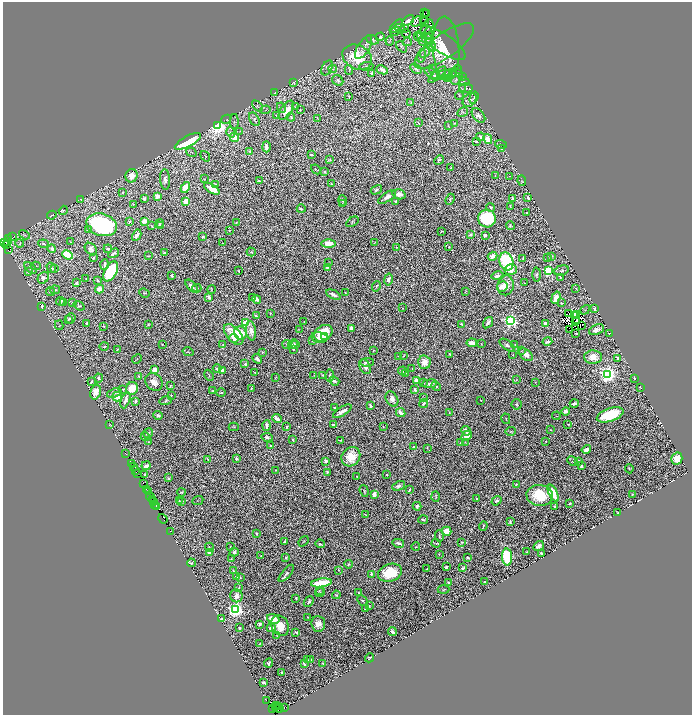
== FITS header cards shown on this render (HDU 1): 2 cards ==
NAXIS1  =                 1379
NAXIS2  =                 1425

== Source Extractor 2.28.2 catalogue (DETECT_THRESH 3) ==
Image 1379 x 1425 px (HDU 1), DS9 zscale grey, zoomed out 1/2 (1 PNG px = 2 x 2 image px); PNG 694 x 717 px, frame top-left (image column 2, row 1425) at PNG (3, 2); each listed source drawn as its Kron ellipse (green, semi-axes under 4 px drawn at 4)
Background 1.35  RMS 0.023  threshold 0.0698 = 3 sigma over >= 5 px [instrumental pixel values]
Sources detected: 860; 98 cannot appear on this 1/2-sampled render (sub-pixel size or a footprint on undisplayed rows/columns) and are neither listed nor drawn; of the other 762, the 500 brightest by FLUX_AUTO listed and drawn (262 fainter detections omitted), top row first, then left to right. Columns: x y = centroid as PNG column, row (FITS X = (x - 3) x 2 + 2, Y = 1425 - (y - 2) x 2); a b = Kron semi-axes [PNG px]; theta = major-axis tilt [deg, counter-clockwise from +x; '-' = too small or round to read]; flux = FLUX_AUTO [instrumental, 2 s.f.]
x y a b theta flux
424 12 2 1 - 130
426 13 2 1 - 270
424 19 2 1 - 4
408 21 7 4 34 45
416 22 6 3 44 5.7
425 22 2 1 - 3.7
396 26 8 4 46 5.7
427 27 8 5 57 11
400 28 5 3 - 5.4
405 29 4 2 - 3.8
395 31 5 3 - 7.1
406 33 4 2 - 3.4
428 34 6 4 85 9.7
380 37 4 3 - 17
419 37 5 4 - 6.8
422 37 6 2 -40 6.6
372 40 7 3 -22 6.6
425 40 7 6 - 21
390 41 4 4 - 5.2
407 42 4 2 - 2.8
443 43 27 9 -34 110
431 45 7 4 -71 16
444 46 35 12 35 170
364 47 13 6 57 27
401 47 6 3 -47 4.7
446 49 32 13 -86 140
425 52 6 3 50 9.5
422 56 7 3 75 7.1
357 57 15 12 -28 150
366 66 7 3 4 6.1
327 68 8 5 63 15
433 68 4 3 - 4.5
333 69 4 2 - 5
416 69 6 4 -28 11
458 69 4 2 - 4.6
349 70 5 3 - 4.8
382 70 6 3 -25 22
372 73 3 2 - 9.5
431 73 7 3 -34 7
456 73 7 3 -7 8
449 74 4 3 - 5.4
435 75 4 3 - 6.7
437 75 11 3 43 15
445 75 7 5 13 12
463 77 3 2 - 3.7
447 79 4 3 - 12
338 80 6 5 - 12
455 80 4 3 - 7
464 81 5 2 - 2.8
294 83 3 3 - 6.5
466 88 6 4 0 6.2
462 89 4 2 - 3.3
275 93 3 2 - 6.9
349 96 3 2 - 5.4
459 96 4 4 - 4.1
474 98 6 3 73 4.7
469 100 8 6 46 22
411 102 3 3 - 3.1
257 106 6 4 -43 5.3
296 107 3 2 - 7.3
281 108 5 2 - 5.1
265 110 5 2 - 3.6
286 110 11 5 56 79
300 110 3 3 - 3.6
463 112 6 4 29 6.1
276 115 3 2 - 3.2
478 115 8 5 -50 21
291 117 4 3 - 6.8
317 118 3 2 - 3.8
226 119 5 3 - 5.3
254 119 7 4 -62 15
234 122 7 3 -90 7.2
418 123 3 2 - 4.3
454 123 3 3 - 3
218 125 4 3 - 2400
448 126 4 2 - 2.9
240 131 3 2 - 2.8
231 132 5 4 - 10
481 137 4 4 - 19
234 138 5 4 - 76
488 139 5 3 - 76
188 141 14 5 29 360
476 141 4 3 - 8.4
501 144 6 2 -15 3
266 147 5 3 - 27
502 149 3 2 - 2.7
250 151 3 2 - 9
191 152 5 2 - 4.6
311 155 3 2 - 10
205 156 5 3 - 4.1
330 159 3 2 - 2.7
439 160 5 3 - 7
451 168 2 1 - 3
316 169 5 2 - 3
325 171 3 2 - 4.3
132 176 7 6 - 59
495 176 3 3 - 3.7
509 176 4 2 - 2.9
165 179 10 5 -87 22
204 179 3 3 - 2.7
259 181 3 2 - 4.8
522 181 5 3 - 4.3
215 184 4 2 - 3.7
331 184 3 2 - 5.2
185 188 6 4 61 110
212 189 8 4 -30 66
376 190 6 4 32 9.8
122 192 3 3 - 4.4
399 194 7 5 -15 27
158 196 4 3 - 44
387 197 10 4 34 29
144 198 4 3 - 16
528 198 4 2 - 10
81 199 3 2 - 9.2
450 199 6 4 69 6.8
513 199 4 3 - 8.6
343 200 5 2 - 5.6
186 201 3 3 - 250
395 201 2 2 - 5
342 203 3 2 - 3
133 204 2 2 - 3.8
510 206 3 1 - 4.1
491 207 4 3 - 8.8
301 209 4 2 - 6.8
63 210 5 3 - 5.7
527 212 3 2 - 3.9
52 215 4 1 - 2.8
487 219 9 8 - 380
144 221 3 3 - 53
129 222 4 3 - 6.3
352 222 7 4 36 6.4
159 223 4 2 - 9.7
236 223 2 2 - 3.2
102 225 15 11 -16 1000
161 225 2 2 - 6.9
152 226 3 1 - 3.5
510 226 4 3 - 6
88 229 2 2 - 6.7
229 230 2 2 - 4
442 231 3 1 - 3.1
24 235 6 3 -31 5.3
137 235 6 3 62 21
471 235 3 3 - 7.3
485 235 3 3 - 10
12 237 3 1 - 190
202 237 2 2 - 6.6
8 239 4 2 - 210
4 242 3 1 - 75
7 242 2 2 - 77
70 242 2 2 - 2.7
19 243 4 3 - 4.6
223 243 2 1 - 2.9
329 243 7 3 0 89
374 243 3 2 - 3
7 244 2 1 - 22
43 244 5 3 - 6.4
397 247 2 2 - 3.6
449 247 3 2 - 3.2
52 249 4 3 - 23
91 249 7 5 -45 19
108 249 4 3 - 6.6
8 250 2 2 - 680
251 252 4 3 - 6
114 253 6 3 34 13
164 253 3 2 - 13
68 255 5 4 - 230
148 256 3 2 - 4.2
493 256 5 4 - 36
552 256 3 2 - 3.4
93 258 4 2 - 7.8
523 258 4 2 - 6.1
548 258 3 2 - 3.3
506 261 9 7 -68 470
328 263 3 2 - 3.6
105 265 5 3 - 12
36 266 5 2 - 3.4
30 268 7 3 -44 18
51 268 5 3 - 15
327 268 4 3 - 5.3
54 269 3 3 - 3.3
511 269 6 5 - 45
111 271 11 6 60 450
238 271 3 2 - 3.4
548 271 3 3 - 840
561 271 7 5 17 11
29 272 4 3 - 3.8
172 275 3 2 - 10
537 275 7 4 89 10
497 276 6 4 10 22
560 277 3 2 - 4
43 278 6 5 - 18
86 279 3 2 - 3.7
388 280 6 3 78 12
97 281 3 3 - 4.1
76 283 3 2 - 9.7
524 283 3 1 - 3
506 285 10 8 83 52
192 286 8 3 -47 30
376 286 5 3 - 4.5
502 286 5 5 - 59
197 288 4 3 - 3.6
576 288 4 2 - 2.8
100 289 4 3 - 44
211 289 4 2 - 3.2
55 290 5 3 - 6.1
466 291 3 1 - 3.1
50 292 5 4 - 4.3
144 293 5 2 - 3.3
345 293 2 2 - 3.9
333 294 8 3 -26 24
209 297 3 2 - 17
252 298 2 2 - 4.4
556 298 6 4 70 38
256 299 4 3 - 25
60 301 4 3 - 21
63 303 3 2 - 4.9
72 303 4 4 - 4.9
562 303 4 2 - 3.5
41 306 3 2 - 13
79 306 6 4 -35 7.7
402 308 3 2 - 3.5
595 309 3 2 - 12
585 310 5 3 - 4.6
270 313 2 2 - 2.7
569 314 2 1 - 4.8
574 315 2 1 - 5.9
576 315 2 1 - 4.3
256 316 4 3 - 13
70 318 5 4 - 13
68 319 4 3 - 7.6
577 320 2 1 - 5
510 321 4 3 - 1300
575 321 2 1 - 4.1
304 322 3 2 - 3.2
246 323 3 3 - 290
488 323 6 2 53 19
546 323 4 3 - 45
87 324 3 3 - 16
148 324 3 2 - 4.7
461 324 3 2 - 5.4
59 325 5 3 - 4.5
582 325 2 1 - 8.4
104 326 2 2 - 2.9
351 328 3 3 - 20
299 329 3 3 - 3.5
569 329 2 1 - 5.3
596 330 8 5 26 31
251 331 10 5 -82 28
240 333 7 6 - 120
323 333 10 7 36 150
576 333 3 2 - 4.7
609 333 2 2 - 3.3
234 334 12 6 -49 120
324 336 3 2 - 17
319 337 8 5 -11 34
234 338 5 4 - 24
312 341 3 3 - 2.8
547 342 5 2 - 14
472 343 5 4 - 33
162 344 2 2 - 3.3
223 344 3 3 - 4.2
287 344 5 2 - 3.7
293 344 5 3 - 9.3
481 344 2 2 - 2.9
515 344 3 2 - 3.1
296 345 3 2 - 9
507 345 9 4 -37 14
104 346 5 3 - 5.3
293 349 2 2 - 3.3
117 350 4 2 - 4.5
374 350 2 2 - 3.1
521 351 4 3 - 4.2
188 352 5 3 - 4.1
262 352 3 2 - 3.3
450 354 3 2 - 5.9
513 355 3 3 - 3.5
526 355 8 5 -38 37
399 356 3 2 - 2.9
404 356 3 2 - 2.9
593 357 9 6 -3 66
618 358 4 2 - 17
137 359 5 2 - 4.3
257 359 5 3 - 21
367 362 7 3 1 14
424 362 7 6 - 46
245 364 3 3 - 7.2
365 367 8 5 -61 23
412 368 2 1 - 3.3
217 369 4 2 - 10
155 370 2 2 - 140
222 371 3 2 - 27
402 371 4 3 - 15
255 373 3 1 - 2.8
405 373 3 3 - 2.6
607 374 4 4 - 2600
209 375 6 2 -67 4.3
314 375 3 2 - 3.1
323 375 3 2 - 5.9
330 375 6 2 -85 7.8
139 377 3 3 - 4.8
99 378 4 3 - 11
275 378 3 2 - 2.8
634 378 3 2 - 6.1
516 380 3 1 - 3.1
334 381 5 3 - 16
416 381 4 3 - 32
91 382 4 2 - 6
154 382 10 7 -45 36
535 382 2 2 - 2.9
423 383 4 3 - 4.6
430 384 7 2 7 14
171 385 3 2 - 5
436 386 5 3 - 11
640 387 2 2 - 2.7
132 388 6 6 - 99
252 388 3 2 - 4.7
123 389 3 2 - 5.4
415 390 3 2 - 14
213 391 2 2 - 4
96 392 7 5 74 54
114 393 7 4 20 9.9
221 393 4 2 - 8.3
171 395 2 2 - 4.9
117 397 5 4 - 45
423 398 3 2 - 2.8
392 399 8 6 -59 24
125 400 8 3 69 24
481 400 3 1 - 3
135 401 3 2 - 15
166 401 6 3 15 6.1
424 403 4 3 - 15
574 403 4 2 - 16
517 404 5 5 - 8.5
370 406 4 2 - 7.5
334 407 2 2 - 7.7
342 411 10 3 33 31
565 411 4 3 - 17
401 413 5 3 - 21
449 413 3 2 - 2.9
158 415 5 3 - 11
610 415 14 6 19 310
556 416 4 3 - 4.2
277 419 5 3 - 24
506 419 5 2 - 3.7
109 424 2 1 - 2.9
568 424 3 2 - 4.9
266 425 5 3 - 32
334 425 4 2 - 12
234 427 5 2 - 3.6
286 427 3 2 - 4.7
383 427 3 1 - 3.3
551 430 3 2 - 3.8
466 431 5 3 - 24
510 431 5 2 - 3.9
148 433 5 3 - 11
466 436 6 3 46 69
145 437 5 3 - 8.9
267 437 6 3 -8 13
293 440 3 2 - 5.1
341 440 3 2 - 6.2
545 441 4 3 - 3.5
148 442 3 2 - 2.7
465 442 3 2 - 3
460 443 3 3 - 6.2
271 446 3 3 - 9.3
414 447 3 3 - 12
427 448 4 2 - 3.4
586 449 5 3 - 26
126 454 3 1 - 39
351 457 10 9 - 88
236 458 3 2 - 13
208 459 4 3 - 6.2
677 459 6 5 - 60
325 461 3 2 - 20
572 461 6 2 -26 5.5
578 461 3 3 - 26
132 464 2 1 - 81
146 466 4 3 - 21
581 466 3 3 - 16
133 467 2 1 - 29
629 469 4 2 - 5
136 470 4 1 - 140
276 470 3 2 - 3.1
327 472 4 4 - 9.5
137 474 3 1 - 140
145 475 2 2 - 4.3
387 475 2 2 - 4
357 476 2 2 - 3.7
168 478 2 2 - 4.9
143 483 3 2 - 130
516 485 4 3 - 4.1
399 486 6 4 25 14
146 489 2 1 - 120
409 490 3 2 - 6.4
364 491 6 3 -74 5.4
148 492 3 2 - 170
181 492 4 2 - 5.7
553 493 9 4 -64 140
374 494 3 3 - 33
633 494 3 2 - 3
540 495 13 10 -5 190
436 496 5 3 - 5.4
150 497 5 1 - 470
152 499 3 1 - 290
477 499 4 3 - 6.3
179 500 2 2 - 2.8
198 500 6 2 24 3.1
154 501 2 1 - 210
496 501 5 4 - 11
182 502 3 2 - 11
569 503 2 2 - 8.2
155 504 3 2 - 130
417 506 4 3 - 10
156 507 2 1 - 79
555 507 2 2 - 12
618 512 2 2 - 3.8
366 515 3 2 - 3.3
163 519 5 1 - 160
423 520 5 2 - 9.2
510 522 3 2 - 9.5
483 526 5 2 - 4.4
170 531 2 1 - 62
447 531 5 4 - 70
256 534 3 2 - 6.8
439 536 6 3 -86 6.1
304 541 6 2 51 3.5
284 542 3 2 - 8.7
462 542 3 2 - 3.8
398 543 6 2 -13 20
436 543 4 4 - 5.4
320 544 4 2 - 6.6
539 546 5 3 - 18
209 547 5 2 - 4.4
230 547 2 2 - 2.9
416 547 4 2 - 3.1
209 552 3 3 - 27
234 552 5 4 - 11
527 552 2 2 - 4.9
541 553 3 2 - 5.3
439 554 3 3 - 3.9
261 556 3 2 - 4.4
286 557 2 2 - 6.9
507 557 8 5 -87 240
468 558 3 2 - 5.5
231 559 3 3 - 3
191 563 4 2 - 4.7
348 564 4 3 - 7
446 567 3 3 - 7.6
463 568 4 2 - 9.6
427 569 2 1 - 3.5
339 570 3 2 - 2.6
233 571 4 3 - 4.3
286 573 11 2 50 13
390 573 12 8 17 150
371 574 2 2 - 13
237 576 2 2 - 26
240 577 3 2 - 3.3
448 582 3 2 - 8.7
484 582 2 2 - 7.2
321 583 10 3 8 190
239 588 4 2 - 4.1
443 589 6 3 3 4.4
319 591 4 3 - 3.7
320 592 5 3 - 6.4
358 593 3 3 - 5.8
336 595 4 3 - 5.6
236 596 6 6 - 21
296 598 2 2 - 11
362 600 6 3 -45 7.3
309 602 6 3 51 8.6
369 606 4 2 - 4.6
365 609 2 2 - 6.5
235 610 4 4 - 2200
308 617 2 2 - 2.8
222 619 4 3 - 4.8
273 619 6 4 -19 62
259 624 3 2 - 15
318 624 8 7 - 39
280 626 11 8 -60 82
239 628 3 2 - 6.4
271 628 4 3 - 34
296 632 4 2 - 10
392 632 4 3 - 13
277 635 3 2 - 2.9
259 644 4 2 - 5.1
370 658 5 2 - 7.4
311 659 3 2 - 7.9
307 660 2 2 - 3.6
269 663 5 3 - 9.8
323 663 2 2 - 6.6
304 664 4 2 - 7.6
282 672 3 2 - 6
264 683 3 2 - 10
266 700 3 1 - 70
277 705 2 1 - 79
275 706 3 1 - 90
279 707 2 1 - 100
284 708 2 1 - 210
272 709 3 1 - 34
280 709 2 1 - 90
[262 fainter detections neither listed nor drawn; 98 sub-pixel or undisplayed-footprint detections neither listed nor drawn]